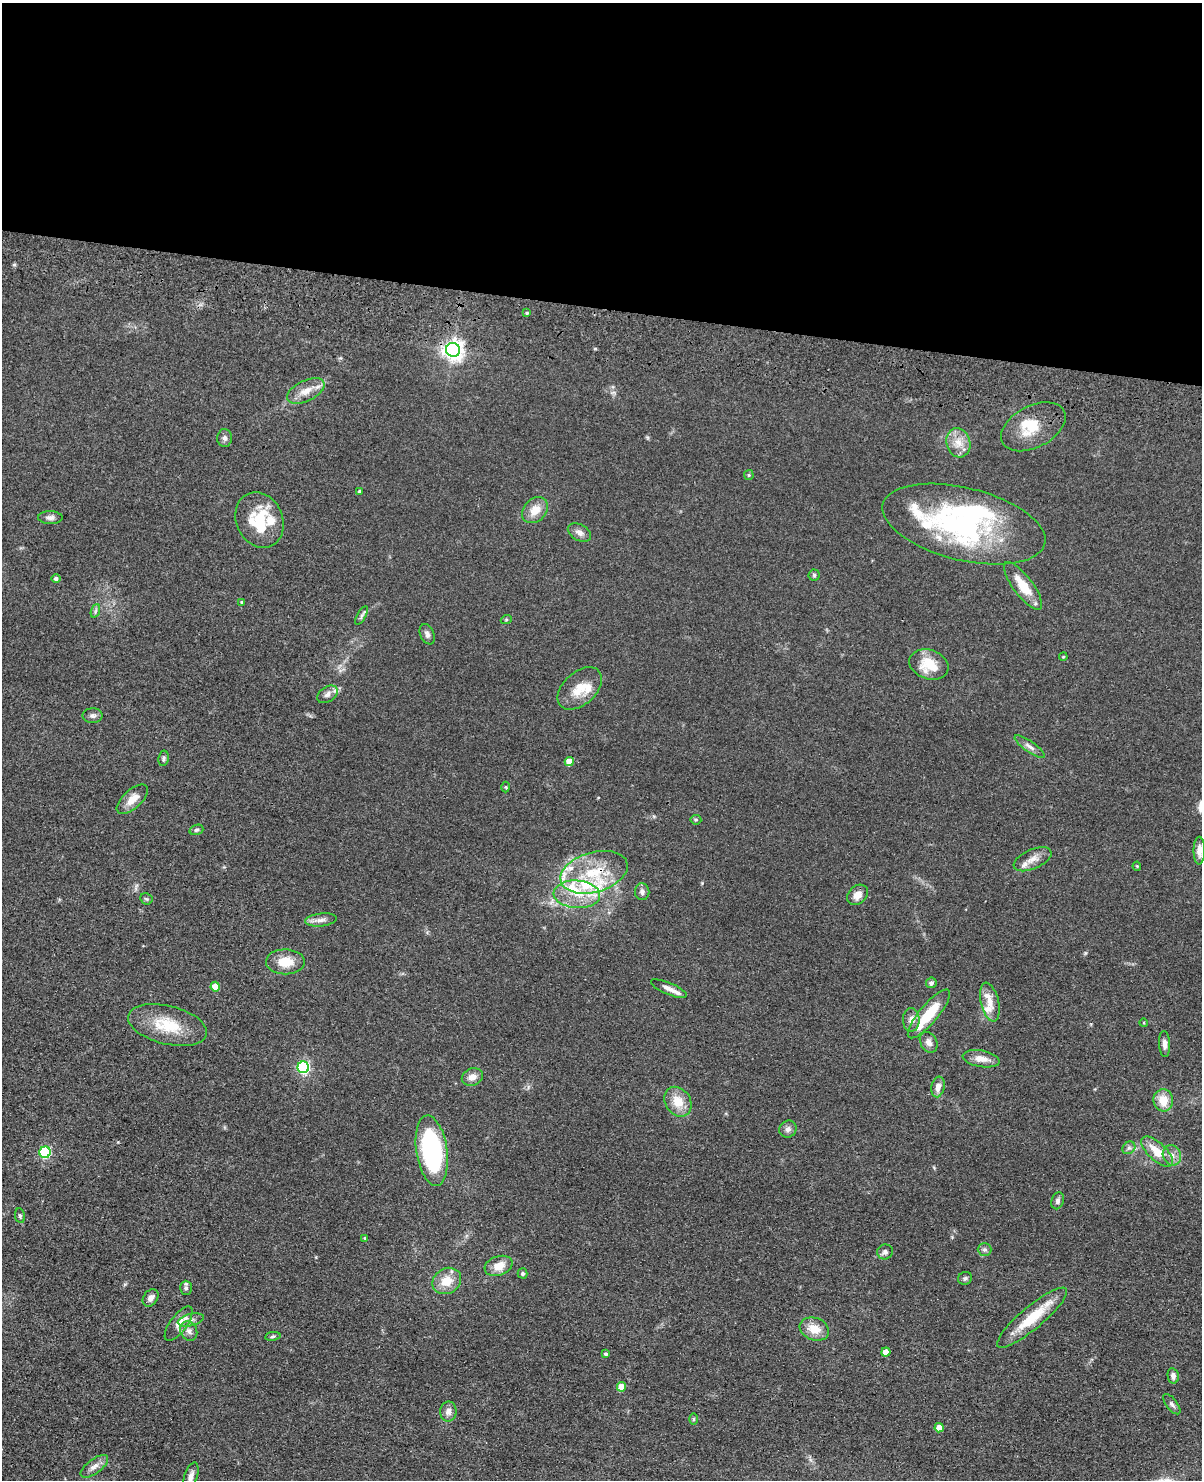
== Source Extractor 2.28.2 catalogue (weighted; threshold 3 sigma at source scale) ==
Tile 3 of 4 x 3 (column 3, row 1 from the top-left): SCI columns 2431-3630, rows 3304-4781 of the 4860 x 5015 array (HDU 1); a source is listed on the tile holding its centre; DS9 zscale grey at full resolution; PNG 1204 x 1482 px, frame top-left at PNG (2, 3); each listed source drawn as its Kron ellipse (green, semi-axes under 4 px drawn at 4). Shown black and unused: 21% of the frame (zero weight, under 3 of 4 exposures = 6% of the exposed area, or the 3 px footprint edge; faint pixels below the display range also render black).
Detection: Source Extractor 2.28.2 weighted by HDU 2 'WHT'; one run over the whole footprint, this tile lists its part. Background 0.0673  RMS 0.0078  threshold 0.0353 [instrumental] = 3 sigma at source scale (4.5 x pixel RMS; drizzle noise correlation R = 1.50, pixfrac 1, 0.05/0.05 arcsec/px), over >= 5 px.
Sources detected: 113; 3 inside a brighter object's white glare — neither listed nor drawn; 18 inside a brighter listed object's ellipse — not listed separately; the other 92 listed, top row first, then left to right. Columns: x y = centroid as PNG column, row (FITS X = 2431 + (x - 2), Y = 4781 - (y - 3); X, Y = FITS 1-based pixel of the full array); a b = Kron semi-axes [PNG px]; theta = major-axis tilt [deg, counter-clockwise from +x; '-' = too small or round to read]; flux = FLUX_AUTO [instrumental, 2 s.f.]
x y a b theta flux
527 313 4 3 - 1
453 350 7 7 - 440
306 391 20 10 26 9.8
1033 427 35 21 28 25
225 438 9 7 -87 2.6
958 443 15 12 -72 9.7
749 475 5 5 - 0.99
360 491 3 3 - 1.3
535 510 15 11 47 11
50 518 12 6 -2 3.1
259 520 28 23 -65 27
964 524 83 36 -14 150
579 533 12 8 -28 4.4
814 575 5 5 - 1.2
56 579 4 4 - 1.9
1023 586 29 9 -53 18
242 602 3 3 - 0.76
95 611 7 4 71 1.5
361 616 10 4 59 1.8
506 620 5 3 - 0.88
427 634 10 6 -66 2.7
1063 657 4 3 - 0.69
929 664 20 14 -19 20
580 688 26 16 42 16
328 694 11 7 34 3.8
92 716 10 7 0 2.8
1030 747 18 5 -35 4.2
164 758 8 5 80 1.7
569 761 4 4 - 15
506 787 5 3 - 0.77
132 799 19 9 42 9.1
696 820 5 5 - 1.1
196 830 7 5 18 1.6
1199 851 14 5 89 4.9
1032 859 20 9 23 7.4
1137 866 4 4 - 0.78
594 872 34 20 16 39
642 892 8 7 - 3.1
577 894 23 14 -4 22
857 895 11 8 45 6.1
146 899 6 5 - 1.4
321 920 16 6 6 4.4
285 962 19 12 -1 15
931 983 5 5 - 2.5
215 987 5 4 - 13
669 989 19 6 -23 4.8
990 1002 20 9 -77 8.9
929 1014 31 9 50 28
911 1020 12 8 -89 4.8
1144 1023 4 3 - 0.69
167 1025 40 19 -14 30
929 1042 11 8 -61 4.2
1165 1044 13 5 -87 3.9
981 1059 19 8 -10 8.2
303 1067 6 5 - 130
472 1077 11 8 23 5.8
938 1087 10 6 79 5.2
1163 1100 11 10 - 13
678 1102 16 12 -56 14
788 1129 9 8 - 3.5
1129 1148 7 5 43 2.1
432 1151 35 15 -82 120
45 1152 6 5 - 82
1157 1152 20 9 -43 15
1172 1155 10 9 - 5.2
1058 1201 9 6 74 2.4
20 1216 7 5 -80 1.5
365 1238 4 3 - 0.99
985 1250 7 6 - 2.1
885 1252 8 7 - 2.5
499 1266 14 9 19 11
523 1273 5 5 - 1.5
965 1278 7 6 - 1.7
447 1281 15 12 33 14
186 1288 7 6 - 2.2
151 1298 9 7 55 3.6
1032 1318 44 11 40 28
191 1320 13 6 14 4.2
179 1324 20 8 53 7.3
814 1329 15 11 -20 12
189 1331 10 8 -68 4
273 1336 8 4 8 1.3
886 1352 4 4 - 9.7
606 1354 4 4 - 1.7
1173 1376 7 5 -77 3.1
621 1387 4 4 - 13
1172 1404 12 5 -52 2.3
448 1412 10 8 82 4.3
693 1419 6 4 90 1.1
939 1428 4 4 - 11
94 1466 16 7 37 5.2
191 1477 15 6 72 4.8
Overlapping masked pixels (flux is a lower limit): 2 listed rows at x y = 453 350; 594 872
Isophote crosses this tile's border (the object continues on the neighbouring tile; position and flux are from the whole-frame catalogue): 1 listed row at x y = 191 1477